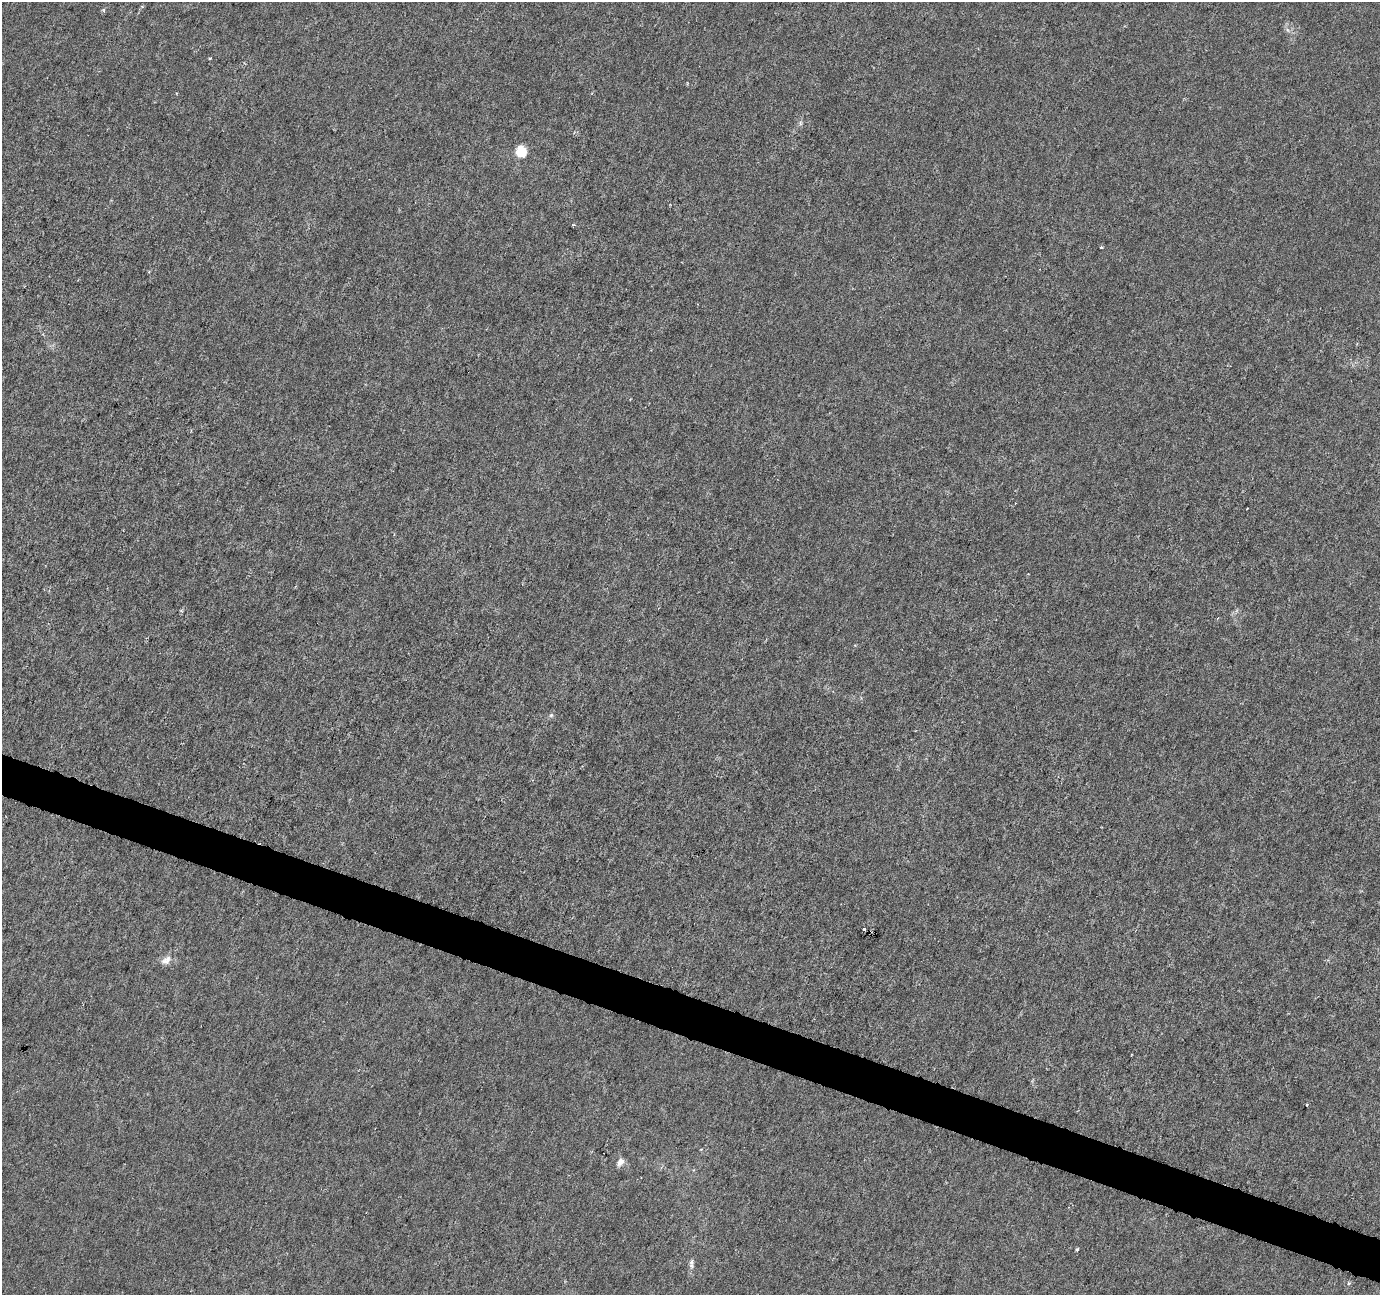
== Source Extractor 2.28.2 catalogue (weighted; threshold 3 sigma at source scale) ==
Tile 6 of 4 x 4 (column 2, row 2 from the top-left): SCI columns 1379-2756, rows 2798-4090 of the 5521 x 5659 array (HDU 1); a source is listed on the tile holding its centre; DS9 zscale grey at full resolution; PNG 1382 x 1297 px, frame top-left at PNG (2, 2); no overlay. Shown black and unused: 3% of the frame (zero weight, under 3 of 6 exposures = <1% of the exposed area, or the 3 px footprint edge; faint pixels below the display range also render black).
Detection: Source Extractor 2.28.2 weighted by HDU 2 'WHT'; one run over the whole footprint, this tile lists its part. Background -9.02e-05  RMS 0.0012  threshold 0.00505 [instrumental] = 3 sigma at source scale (4.09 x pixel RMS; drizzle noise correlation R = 1.36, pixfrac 0.8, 0.0396/0.0396 arcsec/px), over >= 5 px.
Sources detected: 16; all 16 listed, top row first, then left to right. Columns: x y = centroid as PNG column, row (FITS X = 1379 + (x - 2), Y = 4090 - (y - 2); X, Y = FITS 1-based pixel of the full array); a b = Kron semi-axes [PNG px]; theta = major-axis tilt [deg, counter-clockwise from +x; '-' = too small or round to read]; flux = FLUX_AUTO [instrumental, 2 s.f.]
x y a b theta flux
104 10 5 3 - 0.16
1288 30 6 4 -69 0.23
210 58 3 3 - 0.12
800 123 7 4 -89 0.21
521 151 6 5 - 8.1
573 225 5 3 - 0.11
1101 247 3 3 - 0.11
551 715 6 5 - 0.22
864 930 3 3 - 1.4
166 960 16 10 37 0.82
1132 1054 2 2 - 0.08
1306 1105 3 2 - 0.12
620 1162 9 7 62 0.76
1077 1249 4 3 - 0.18
691 1262 9 6 78 0.37
1349 1283 5 4 - 0.16